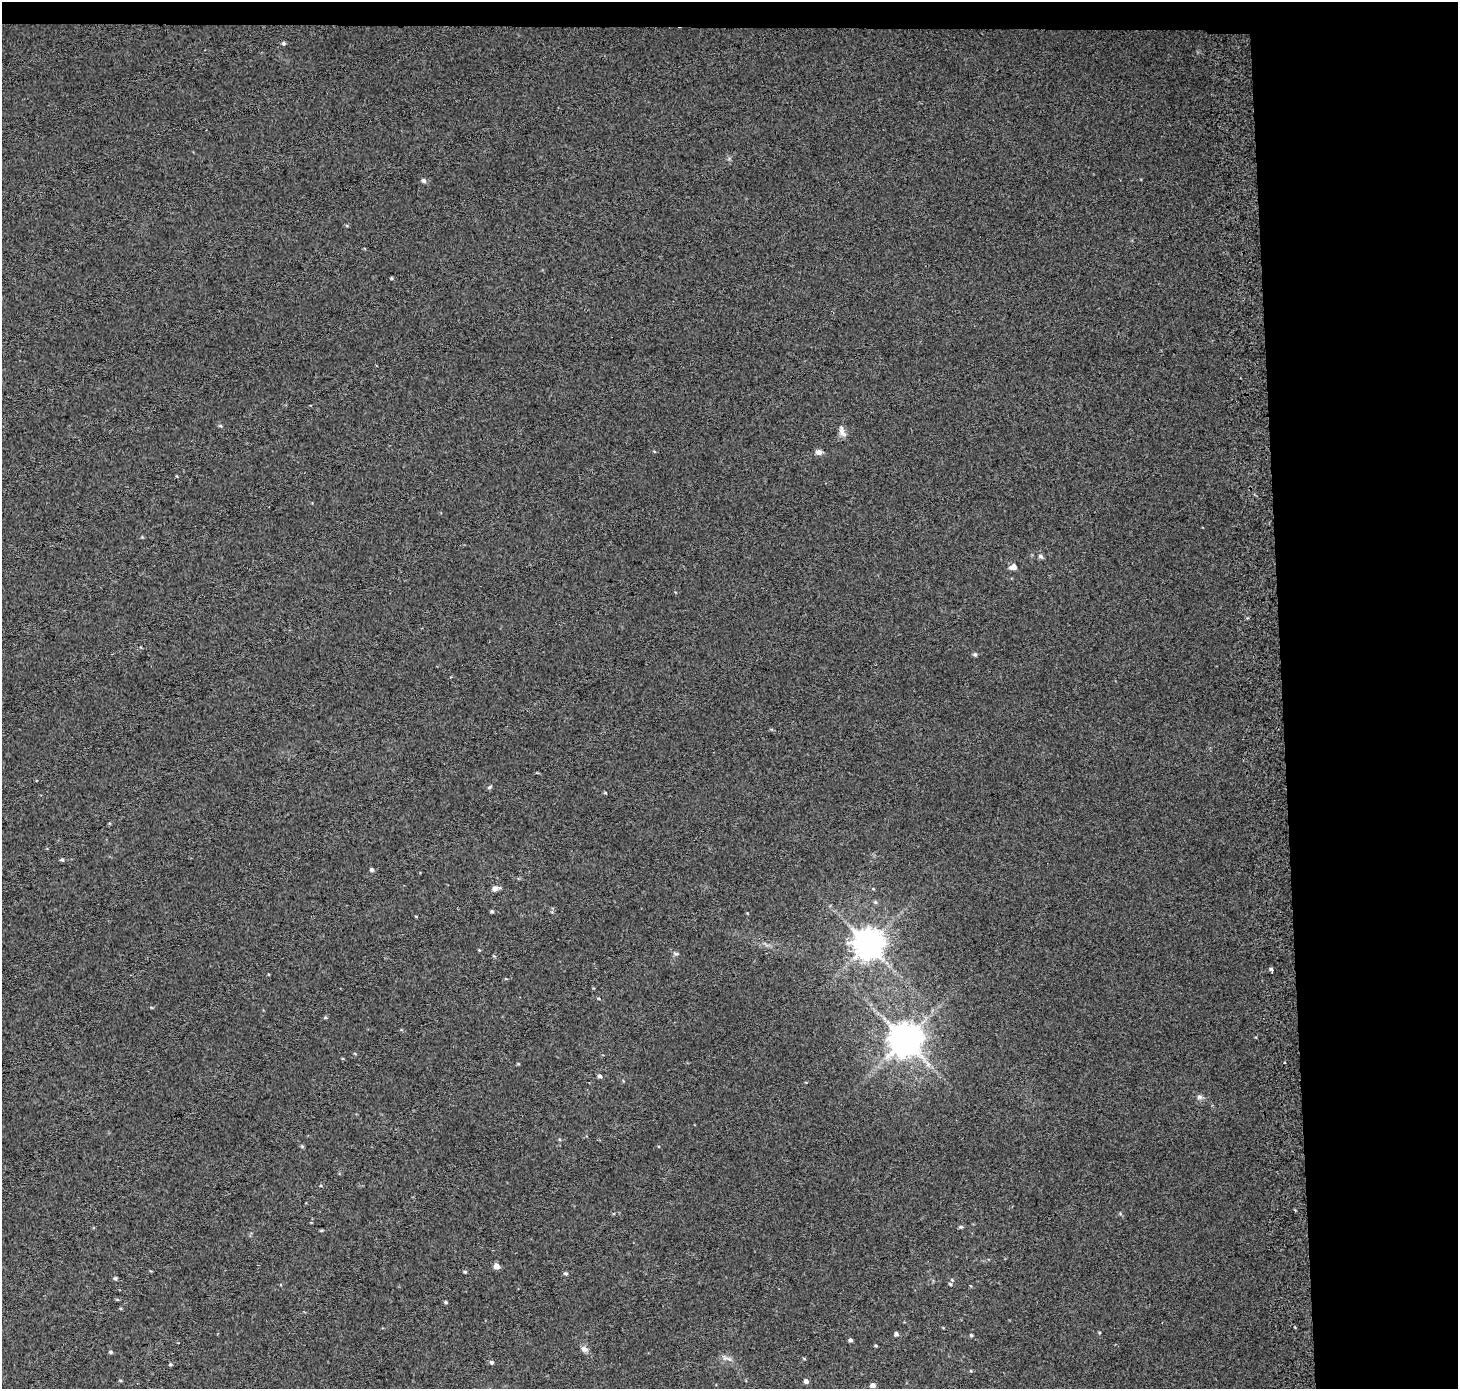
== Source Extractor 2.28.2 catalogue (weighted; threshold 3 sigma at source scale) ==
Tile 3 of 3 x 3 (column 3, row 1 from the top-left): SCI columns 2986-4441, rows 2774-4160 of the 4514 x 4169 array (HDU 1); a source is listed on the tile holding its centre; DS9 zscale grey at full resolution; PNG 1460 x 1391 px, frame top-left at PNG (2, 2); no overlay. Shown black and unused: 14% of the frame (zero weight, under 2 of 3 exposures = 2% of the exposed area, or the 3 px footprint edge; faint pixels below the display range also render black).
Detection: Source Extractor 2.28.2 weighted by HDU 2 'WHT'; one run over the whole footprint, this tile lists its part. Background 0.0549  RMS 0.012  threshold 0.054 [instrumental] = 3 sigma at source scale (4.5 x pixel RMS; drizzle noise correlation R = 1.50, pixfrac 1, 0.0396/0.0396 arcsec/px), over >= 5 px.
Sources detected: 42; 1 inside a brighter listed object's ellipse — not listed separately; the other 41 listed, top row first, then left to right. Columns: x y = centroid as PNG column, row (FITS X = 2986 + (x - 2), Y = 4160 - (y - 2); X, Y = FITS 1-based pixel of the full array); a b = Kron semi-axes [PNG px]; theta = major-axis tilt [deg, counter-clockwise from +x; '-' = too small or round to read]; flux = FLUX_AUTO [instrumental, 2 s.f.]
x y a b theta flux
283 43 5 4 - 1.8
424 180 6 5 - 3
391 278 5 3 - 1.1
842 433 13 7 -48 5.3
818 452 7 6 - 5.4
1040 556 7 5 -32 2.6
1013 567 7 6 - 6.8
975 654 5 5 - 2.2
489 787 6 5 - 1.8
62 860 5 4 - 1.9
371 870 5 4 - 2.5
495 888 8 7 - 5.2
875 902 6 4 -44 1.7
492 911 5 4 - 1.7
868 944 10 10 - 1400
675 954 9 3 -21 1.7
1272 969 4 3 - 3.1
905 1039 10 10 - 2100
600 1076 5 5 - 2.6
1199 1097 7 5 47 2.9
961 1227 6 4 1 1.8
322 1230 5 3 - 1.1
496 1266 5 5 - 8.4
465 1272 4 4 - 1.5
565 1273 5 4 - 2
115 1278 5 4 - 2
950 1284 5 4 - 1.5
446 1302 5 4 - 1.7
896 1334 4 4 - 3.3
971 1335 4 4 - 1.3
851 1340 5 4 - 2.4
876 1346 4 3 - 1.2
584 1349 9 7 -26 4.8
111 1352 5 4 - 1.6
804 1359 5 3 - 1.1
492 1362 5 5 - 2.4
170 1364 5 4 - 1.6
971 1371 4 3 - 0.9
120 1380 5 3 - 1.2
806 1381 5 4 - 4.5
873 1385 5 4 - 5.5
Isophote crosses this tile's border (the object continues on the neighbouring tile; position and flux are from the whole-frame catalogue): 1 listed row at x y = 873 1385